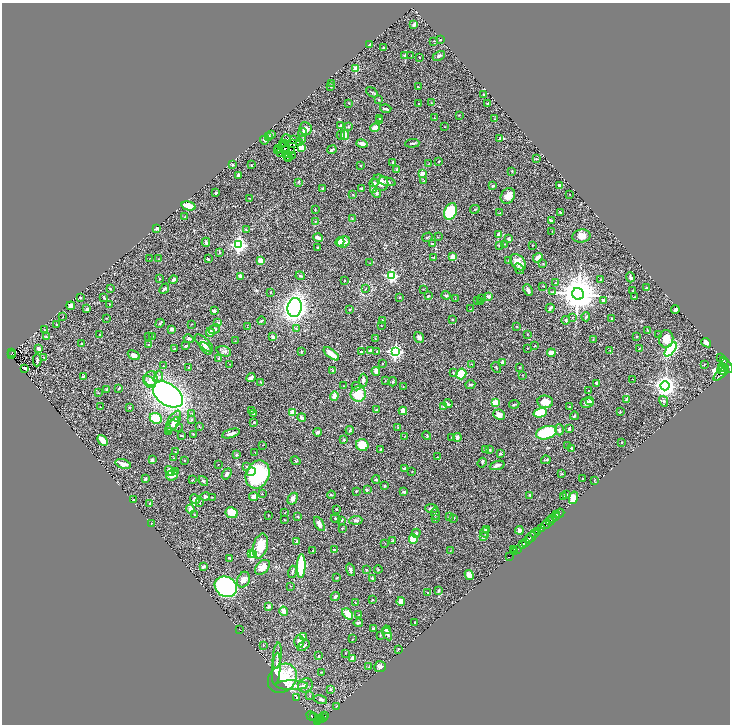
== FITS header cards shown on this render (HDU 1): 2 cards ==
NAXIS1  =                 1456
NAXIS2  =                 1444

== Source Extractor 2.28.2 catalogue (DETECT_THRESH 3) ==
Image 1456 x 1444 px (HDU 1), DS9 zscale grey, zoomed out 1/2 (1 PNG px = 2 x 2 image px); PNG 732 x 726 px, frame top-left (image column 1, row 1443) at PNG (2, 3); each listed source drawn as its Kron ellipse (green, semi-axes under 4 px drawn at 4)
Background 0.937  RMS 0.027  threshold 0.0824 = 3 sigma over >= 5 px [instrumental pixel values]
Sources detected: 535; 47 cannot appear on this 1/2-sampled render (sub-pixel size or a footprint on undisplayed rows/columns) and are neither listed nor drawn; the other 488 listed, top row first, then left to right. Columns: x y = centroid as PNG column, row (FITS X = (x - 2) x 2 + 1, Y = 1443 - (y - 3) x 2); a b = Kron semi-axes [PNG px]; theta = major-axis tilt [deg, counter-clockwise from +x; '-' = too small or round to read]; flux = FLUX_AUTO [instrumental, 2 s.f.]
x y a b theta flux
414 25 3 2 - 16
441 39 2 2 - 6.9
434 41 2 2 - 1.6
369 44 3 2 - 12
383 48 2 2 - 3.6
405 56 4 3 - 8.9
411 56 2 1 - 2
439 56 6 3 27 9.2
419 57 2 1 - 2.3
356 69 2 2 - 150
332 83 2 2 - 2.6
331 87 3 2 - 3.2
418 87 3 2 - 2.8
372 92 6 2 -34 5.4
484 95 3 2 - 3.2
378 100 3 2 - 2.9
349 103 3 2 - 3.2
431 103 3 2 - 2.3
488 103 3 2 - 3.8
419 104 2 2 - 6
386 109 6 2 -15 9.9
459 115 2 2 - 2
379 118 3 2 - 15
434 118 3 2 - 3.2
495 119 3 1 - 2.4
379 121 4 2 - 4.7
340 126 3 2 - 6.3
348 127 3 3 - 4.2
445 127 2 1 - 1.9
375 128 5 4 - 45
306 129 6 6 - 27
302 133 4 3 - 9
271 134 3 2 - 3
341 135 4 3 - 9.7
345 135 5 4 - 19
268 136 4 3 - 11
499 138 4 2 - 4
286 139 5 2 - 0.41
302 139 4 4 - 6.1
264 140 4 3 - 7.9
293 140 2 1 - 2.3
300 142 4 4 - 11
285 143 2 1 - 2.6
293 143 2 1 - 1.9
362 143 6 3 -14 24
412 143 7 3 4 8.3
283 145 2 1 - 2.5
301 147 3 3 - 30
279 148 2 1 - 1.5
285 149 2 1 - 0.28
332 150 5 2 - 7
277 151 2 1 - 2.8
291 151 2 1 - 4.3
280 152 2 1 - 0.32
286 155 3 1 - 2.1
293 156 2 1 - 2.8
289 157 2 1 - 5.6
287 158 2 1 - 2.7
536 159 3 2 - 3.1
439 161 3 2 - 5.2
393 162 3 2 - 7.4
429 163 3 2 - 2
232 164 2 2 - 8.4
251 165 2 2 - 2.1
361 165 2 2 - 4
396 169 4 3 - 4.9
512 171 3 2 - 3.3
422 173 4 3 - 34
238 175 3 2 - 8.1
424 181 2 2 - 2.8
298 182 2 2 - 2.6
380 182 9 7 -38 43
387 182 9 4 -12 17
374 183 4 3 - 9
559 185 3 2 - 15
493 186 3 3 - 6.5
361 188 2 2 - 5.5
323 189 3 3 - 8.5
373 190 4 3 - 23
215 193 2 2 - 10
377 193 5 3 - 11
570 194 2 1 - 2.3
353 195 3 2 - 2.8
508 196 8 6 52 44
249 198 2 1 - 1.8
189 206 7 4 -14 110
315 209 4 1 - 2.3
475 209 5 2 - 4.6
450 211 8 6 63 220
560 212 3 2 - 4.4
500 213 3 2 - 3.7
185 217 3 2 - 2.1
352 219 3 3 - 3.5
551 220 3 2 - 4.9
316 221 3 2 - 2.6
157 228 3 2 - 10
246 229 3 3 - 4.9
552 231 2 2 - 1.6
499 235 4 2 - 36
581 236 9 6 9 41
427 237 5 2 - 5.4
438 237 3 2 - 2.6
318 238 5 3 - 26
509 239 3 2 - 14
206 242 4 3 - 14
340 242 5 3 - 62
344 242 6 5 - 25
433 244 4 3 - 5.2
505 244 2 1 - 2
239 245 4 4 - 1400
532 245 2 1 - 3
499 246 3 3 - 3.8
317 247 2 2 - 3.7
220 252 3 2 - 4.5
453 257 4 3 - 58
150 258 2 1 - 1.2
434 258 3 3 - 4
538 258 5 3 - 35
158 259 3 2 - 1.6
208 259 3 2 - 5.9
509 260 3 2 - 3.5
260 261 4 3 - 42
518 262 9 6 -47 44
370 263 2 1 - 1.4
543 263 3 2 - 2.5
519 269 6 3 -59 12
241 276 4 3 - 13
300 276 4 3 - 5.6
391 276 4 3 - 630
630 277 5 3 - 9.9
159 279 2 2 - 2.6
600 279 2 2 - 2.6
173 280 4 3 - 10
344 280 2 2 - 3.3
555 283 2 2 - 2.7
543 286 2 2 - 2.6
646 288 3 2 - 6.8
110 289 3 2 - 4.4
164 289 6 3 48 8.6
366 289 2 1 - 4.4
423 289 2 1 - 1.6
528 290 6 3 -65 19
632 291 2 1 - 1.8
270 292 2 2 - 3.7
553 292 3 2 - 2.6
578 294 6 5 - 16000
446 295 4 3 - 5.2
428 296 4 2 - 3.6
489 296 3 3 - 11
399 297 3 2 - 3.3
634 297 3 2 - 2.8
80 298 2 2 - 11
104 298 4 2 - 4.5
455 298 2 2 - 1.5
482 298 3 2 - 3.9
477 300 3 2 - 3
603 300 3 3 - 7.3
481 302 2 2 - 5.9
109 304 2 2 - 2.6
71 306 4 4 - 24
295 307 9 7 80 2800
550 308 4 2 - 13
87 309 4 3 - 9.6
470 309 2 1 - 1.7
675 309 4 2 - 11
350 310 3 2 - 3.1
214 311 3 2 - 15
63 316 2 2 - 2.2
573 317 2 2 - 1.8
586 317 4 3 - 5.2
106 318 3 2 - 2.2
612 319 2 2 - 10
382 320 3 2 - 7.2
453 320 3 3 - 4
566 320 4 3 - 6.4
261 321 4 3 - 11
218 322 2 2 - 14
160 323 5 2 - 6.4
56 324 2 2 - 1.9
192 324 3 1 - 1.7
381 326 2 1 - 1.7
247 327 3 2 - 1.9
517 327 2 2 - 3
172 329 3 3 - 11
214 329 6 3 32 9.8
296 329 4 3 - 5.5
45 330 2 2 - 2.7
647 330 3 2 - 1.9
210 332 4 4 - 32
527 334 2 2 - 2.6
659 334 2 2 - 1.8
100 335 2 2 - 4.6
149 336 4 2 - 3.4
152 336 2 2 - 2
636 336 2 2 - 8.7
46 337 4 2 - 3.5
273 337 2 2 - 32
419 337 6 4 -52 18
375 338 3 2 - 2.5
188 339 5 4 - 7.1
666 339 8 7 - 65
593 340 2 2 - 2.3
235 341 2 1 - 1.4
204 343 11 5 -43 38
706 343 5 4 - 28
82 344 2 2 - 5
149 345 3 3 - 5.8
185 346 3 2 - 3.5
535 346 3 2 - 2.6
206 348 7 3 -49 16
527 348 2 2 - 1.8
640 348 3 2 - 2.9
39 349 3 3 - 18
174 349 3 2 - 3.2
671 349 8 4 52 360
370 350 4 3 - 10
224 351 7 5 -19 12
377 351 3 2 - 2.8
610 351 2 1 - 2.6
301 352 3 2 - 3.7
361 352 3 2 - 8.7
395 352 4 4 - 1200
12 353 4 2 - 99
551 353 4 3 - 67
331 354 9 3 -38 64
12 355 2 1 - 64
134 355 6 4 -31 25
44 357 2 2 - 2.6
219 358 3 3 - 7.6
721 358 2 1 - 23
37 360 6 2 89 7.4
723 360 2 1 - 100
502 362 4 3 - 11
230 364 2 1 - 2
382 364 2 2 - 2.2
471 364 4 2 - 3.8
704 364 2 2 - 2.7
726 365 8 4 -53 3500
164 366 3 2 - 2.9
189 367 2 2 - 2.1
496 367 6 2 -59 3.1
520 367 2 2 - 2.2
722 367 5 2 - 550
25 368 3 2 - 14
332 370 3 3 - 3.2
722 370 4 2 - 700
376 371 4 3 - 35
453 373 3 3 - 4.2
721 373 10 4 44 2500
461 374 5 5 - 110
522 375 2 1 - 1.7
84 376 3 2 - 6.3
158 377 6 4 78 12
251 378 5 3 - 25
151 379 7 6 - 34
633 379 2 1 - 1.3
363 380 6 3 86 16
385 381 2 2 - 2.3
149 382 7 5 -43 21
261 382 3 2 - 3.3
393 382 4 3 - 5.1
597 383 3 2 - 8.5
470 384 5 2 - 6.5
343 386 2 2 - 2.1
356 386 4 4 - 7.3
403 386 2 2 - 1.9
665 386 4 4 - 4100
119 388 3 2 - 3.6
107 389 3 3 - 5.3
588 390 2 2 - 2
99 393 3 2 - 1.7
168 394 17 10 -36 1900
358 394 7 7 - 110
334 396 4 3 - 32
627 399 4 3 - 6.3
590 401 3 3 - 5.9
664 401 5 4 - 8
545 402 8 6 -7 72
495 403 4 4 - 92
587 403 7 5 10 21
448 404 4 2 - 7
514 404 5 2 - 5.9
443 406 3 2 - 4.7
101 407 3 2 - 2
570 407 2 2 - 2
129 408 3 2 - 3.8
251 410 4 3 - 5.6
376 410 2 2 - 6.3
403 411 4 3 - 34
293 412 2 2 - 130
620 412 3 2 - 3.3
253 413 3 2 - 2
540 413 7 4 16 150
191 414 3 3 - 4
499 415 6 5 - 34
574 416 4 3 - 7
156 418 6 5 - 150
302 418 4 3 - 18
191 419 3 3 - 4.8
174 421 11 5 61 35
254 422 2 2 - 3.6
172 425 9 3 50 15
176 426 7 4 -27 14
199 426 3 2 - 2.7
398 427 3 2 - 2.5
569 429 4 3 - 13
350 430 4 3 - 7.1
559 430 5 4 - 13
168 431 3 3 - 4.4
317 432 4 3 - 11
231 433 9 3 17 18
546 433 11 6 17 240
193 434 3 2 - 3.1
181 436 3 2 - 4.6
405 436 2 2 - 2.3
427 436 5 2 - 3.6
452 437 2 2 - 2.3
457 437 4 3 - 15
103 440 6 3 -48 67
344 440 3 3 - 5.4
622 442 2 2 - 4.4
263 445 2 1 - 2.1
362 445 6 6 - 78
568 446 3 2 - 4.4
571 448 2 2 - 6.5
381 449 3 2 - 5.6
485 449 3 3 - 3.4
490 450 4 3 - 6
175 452 2 2 - 3.3
255 453 2 2 - 2
500 454 4 3 - 4.8
236 455 2 2 - 24
437 457 3 2 - 2.7
174 458 2 2 - 2
152 460 3 3 - 12
185 460 2 1 - 1.9
546 460 5 2 - 4.6
295 461 5 3 - 5.1
482 463 5 3 - 4.2
123 464 8 4 -16 27
218 465 2 1 - 1.5
497 465 7 3 19 22
247 467 3 3 - 11
405 468 4 2 - 4.6
170 471 5 4 - 41
175 471 4 3 - 6.8
251 472 5 4 - 17
412 472 2 2 - 2.3
227 474 6 3 52 14
258 474 14 11 67 470
562 474 3 2 - 2.9
172 475 6 5 - 40
145 479 3 2 - 15
376 479 4 3 - 4.3
582 479 3 2 - 3.2
192 480 3 2 - 3.9
594 480 3 1 - 2.2
203 481 5 3 - 7.1
384 486 4 3 - 5.8
367 490 3 3 - 5.4
356 491 2 2 - 6
404 492 3 3 - 9.6
262 494 2 2 - 2.1
331 495 4 2 - 4.3
530 495 2 2 - 4.1
567 495 3 2 - 3.6
563 496 3 2 - 2.9
205 497 5 4 - 11
212 497 3 2 - 3.5
254 497 4 3 - 29
573 498 6 4 76 63
195 499 5 4 - 19
293 499 6 4 60 25
133 500 2 2 - 4.4
200 503 3 2 - 3.2
150 504 3 2 - 14
432 508 6 3 -5 14
190 509 4 3 - 36
336 509 2 2 - 4.5
232 513 6 5 - 82
285 513 2 2 - 2.7
560 513 5 1 - 89
435 514 6 2 -87 5.2
194 515 3 3 - 4.3
268 515 2 2 - 2.3
556 515 3 2 - 460
449 516 2 2 - 1.9
555 516 2 1 - 490
298 517 3 2 - 4.4
454 518 2 2 - 3.3
335 519 5 2 - 5
435 519 3 2 - 6.3
553 519 3 2 - 150
284 520 3 2 - 3.1
342 520 4 2 - 5.5
356 520 6 3 4 13
550 521 4 2 - 400
151 524 3 1 - 2.2
319 524 8 4 -59 27
546 525 4 2 - 69
342 528 3 2 - 4.8
542 528 4 2 - 260
486 529 4 3 - 15
519 530 4 3 - 24
485 532 5 3 - 7.5
538 532 2 2 - 110
416 533 4 3 - 13
535 534 3 2 - 310
484 537 3 2 - 7.6
530 537 6 2 40 1700
413 539 5 4 - 110
528 540 2 1 - 320
392 541 3 2 - 3.3
297 542 3 3 - 5.6
385 543 2 1 - 1.5
525 543 2 1 - 130
522 545 3 2 - 650
260 546 13 7 74 100
513 549 2 1 - 2.6
518 549 3 1 - 170
334 550 3 2 - 3.8
313 551 2 2 - 3.5
450 551 2 2 - 1.8
515 552 2 1 - 130
251 553 3 2 - 140
253 554 3 3 - 290
509 557 2 1 - 24
230 559 4 3 - 4
301 566 12 3 88 330
203 567 4 3 - 15
262 567 9 5 45 45
378 569 4 2 - 3.7
350 570 6 3 -74 11
367 570 3 3 - 5.1
292 572 6 3 74 8
469 575 5 4 - 27
336 578 3 2 - 3.2
372 578 2 2 - 9
243 580 8 6 65 28
290 586 2 2 - 1.8
226 587 12 10 -31 720
438 591 4 3 - 7.9
427 592 2 2 - 1.7
335 597 5 3 - 11
372 600 3 2 - 2.2
401 601 4 3 - 32
355 602 2 2 - 2.5
269 606 2 2 - 42
284 611 5 3 - 31
348 614 6 3 -49 120
359 615 2 1 - 2.1
415 622 2 2 - 4.1
358 623 4 3 - 11
374 628 4 2 - 6.4
239 630 2 1 - 0.93
386 630 4 3 - 16
387 634 7 3 -63 21
380 635 3 2 - 2.7
304 636 4 3 - 4.6
353 639 3 2 - 1.8
299 642 6 4 -87 24
263 645 3 2 - 3.6
304 646 7 3 36 9.2
398 649 3 2 - 3.4
346 653 3 2 - 2.2
277 656 13 3 84 14
318 656 2 2 - 4.6
353 658 3 3 - 39
368 667 3 3 - 3.2
380 667 6 5 - 15
276 669 16 4 85 42
321 672 3 2 - 2.4
282 678 16 13 45 230
292 685 16 5 0 47
305 685 8 6 33 19
331 689 4 3 - 4.7
310 695 3 2 - 2.3
296 698 3 2 - 2.5
321 699 7 4 -15 10
337 706 2 2 - 2.2
311 716 5 1 - 36
314 716 3 1 - 17
325 716 2 2 - 110
320 718 2 1 - 40
324 718 2 1 - 120
321 719 2 1 - 46
318 720 3 2 - 180
317 722 4 2 - 270
At the frame edge (FLAGS 8, measured only in part): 1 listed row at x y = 726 365
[47 sub-pixel or undisplayed-footprint detections neither listed nor drawn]